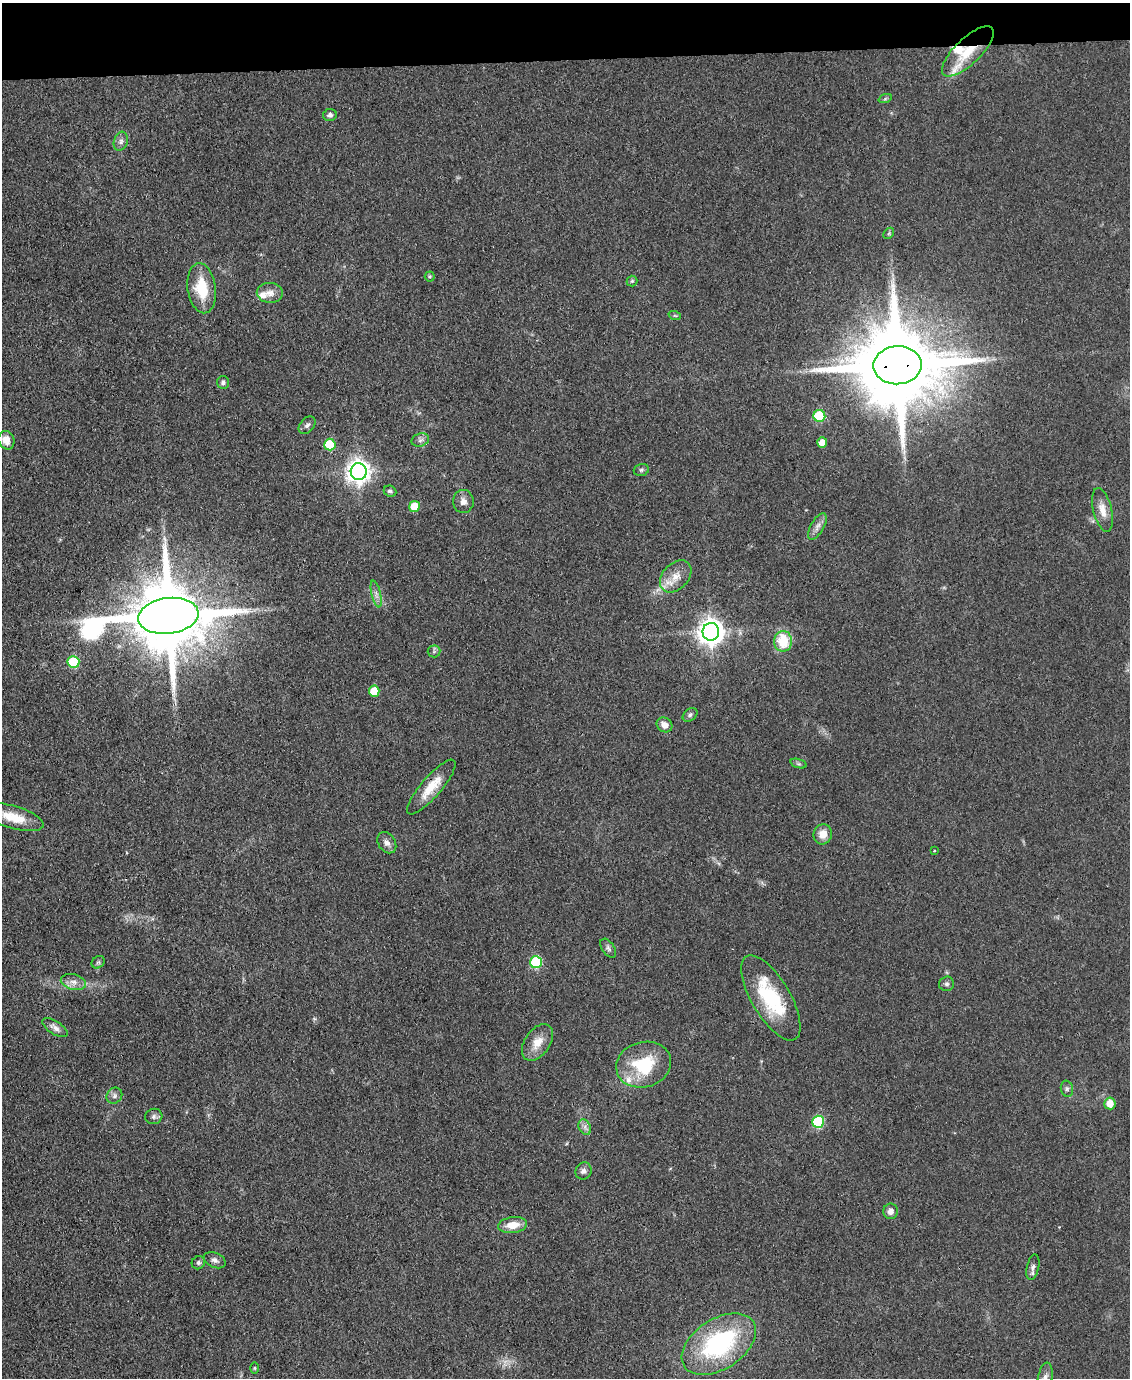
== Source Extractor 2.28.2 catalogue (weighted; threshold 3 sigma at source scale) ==
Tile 3 of 4 x 3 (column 3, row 1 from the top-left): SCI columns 2255-3382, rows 2984-4359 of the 4509 x 4485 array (HDU 1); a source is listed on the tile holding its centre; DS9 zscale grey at full resolution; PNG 1132 x 1380 px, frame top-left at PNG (2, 3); each listed source drawn as its Kron ellipse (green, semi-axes under 4 px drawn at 4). Shown black and unused: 4% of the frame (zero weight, under 3 of 4 exposures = <1% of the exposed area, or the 3 px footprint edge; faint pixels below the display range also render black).
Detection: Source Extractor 2.28.2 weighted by HDU 2 'WHT'; one run over the whole footprint, this tile lists its part. Background 0.0813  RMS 0.0064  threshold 0.0286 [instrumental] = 3 sigma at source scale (4.5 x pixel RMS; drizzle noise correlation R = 1.50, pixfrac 1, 0.05/0.05 arcsec/px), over >= 5 px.
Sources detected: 70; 1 inside a brighter object's white glare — neither listed nor drawn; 4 inside a brighter listed object's ellipse — not listed separately; the other 65 listed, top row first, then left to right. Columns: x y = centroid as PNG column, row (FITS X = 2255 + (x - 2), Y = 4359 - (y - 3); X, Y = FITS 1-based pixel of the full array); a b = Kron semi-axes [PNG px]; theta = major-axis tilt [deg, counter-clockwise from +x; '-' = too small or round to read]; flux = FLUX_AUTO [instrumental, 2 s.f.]
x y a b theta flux
968 51 34 13 44 19
885 99 7 4 19 0.97
330 115 7 6 - 1.9
121 141 10 7 71 2.5
889 233 6 4 47 0.93
430 276 5 5 - 1.1
632 281 5 5 - 1.1
202 288 25 14 -82 22
270 293 13 10 -4 5.1
675 316 6 4 -19 0.9
898 365 24 19 4 10000
223 382 6 6 - 2
819 416 6 6 - 33
307 425 10 6 48 2.3
6 440 9 8 - 7.9
420 440 9 6 17 2.1
822 443 5 5 - 8.2
330 445 6 5 - 25
641 470 8 5 16 1.4
359 472 8 8 - 530
390 491 6 5 - 1.4
463 501 11 10 - 4.1
414 506 5 5 - 19
1103 510 22 9 -77 7.5
817 526 15 6 61 3.6
676 576 18 13 47 9.3
376 594 14 4 -76 2.8
168 616 30 18 7 8500
711 632 9 8 - 670
783 641 10 9 - 22
434 651 6 6 - 1.5
73 662 6 6 - 47
374 691 5 5 - 17
690 715 8 6 38 1.7
664 725 8 7 - 4.7
799 764 8 3 -19 1.2
431 787 35 10 49 14
13 817 31 11 -16 15
823 834 10 9 - 7.2
387 843 11 8 -57 3.3
934 851 3 3 - 0.7
608 948 11 6 -55 2.1
98 962 7 5 42 1.5
536 962 6 6 - 51
73 982 13 7 -14 4.6
946 984 7 7 - 1.7
771 998 48 19 -59 46
55 1028 14 6 -33 3.4
537 1043 20 12 56 9.5
644 1065 28 22 16 35
1067 1089 8 6 -77 1.7
114 1096 8 7 - 2.2
1110 1103 6 5 - 9.2
154 1116 8 7 - 2.1
818 1122 6 6 - 50
585 1127 8 6 -62 2.4
583 1171 8 8 - 2.7
890 1211 8 7 - 3.5
513 1225 14 8 7 9.5
215 1260 11 7 -25 2.6
198 1263 7 6 - 1.4
1033 1267 13 6 78 2.4
719 1344 41 25 33 87
255 1368 6 4 90 0.85
1045 1378 16 7 80 4.1
Overlapping masked pixels (flux is a lower limit): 5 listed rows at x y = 968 51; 898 365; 330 445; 168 616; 431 787
Isophote crosses this tile's border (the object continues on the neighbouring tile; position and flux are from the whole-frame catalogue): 1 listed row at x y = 1045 1378